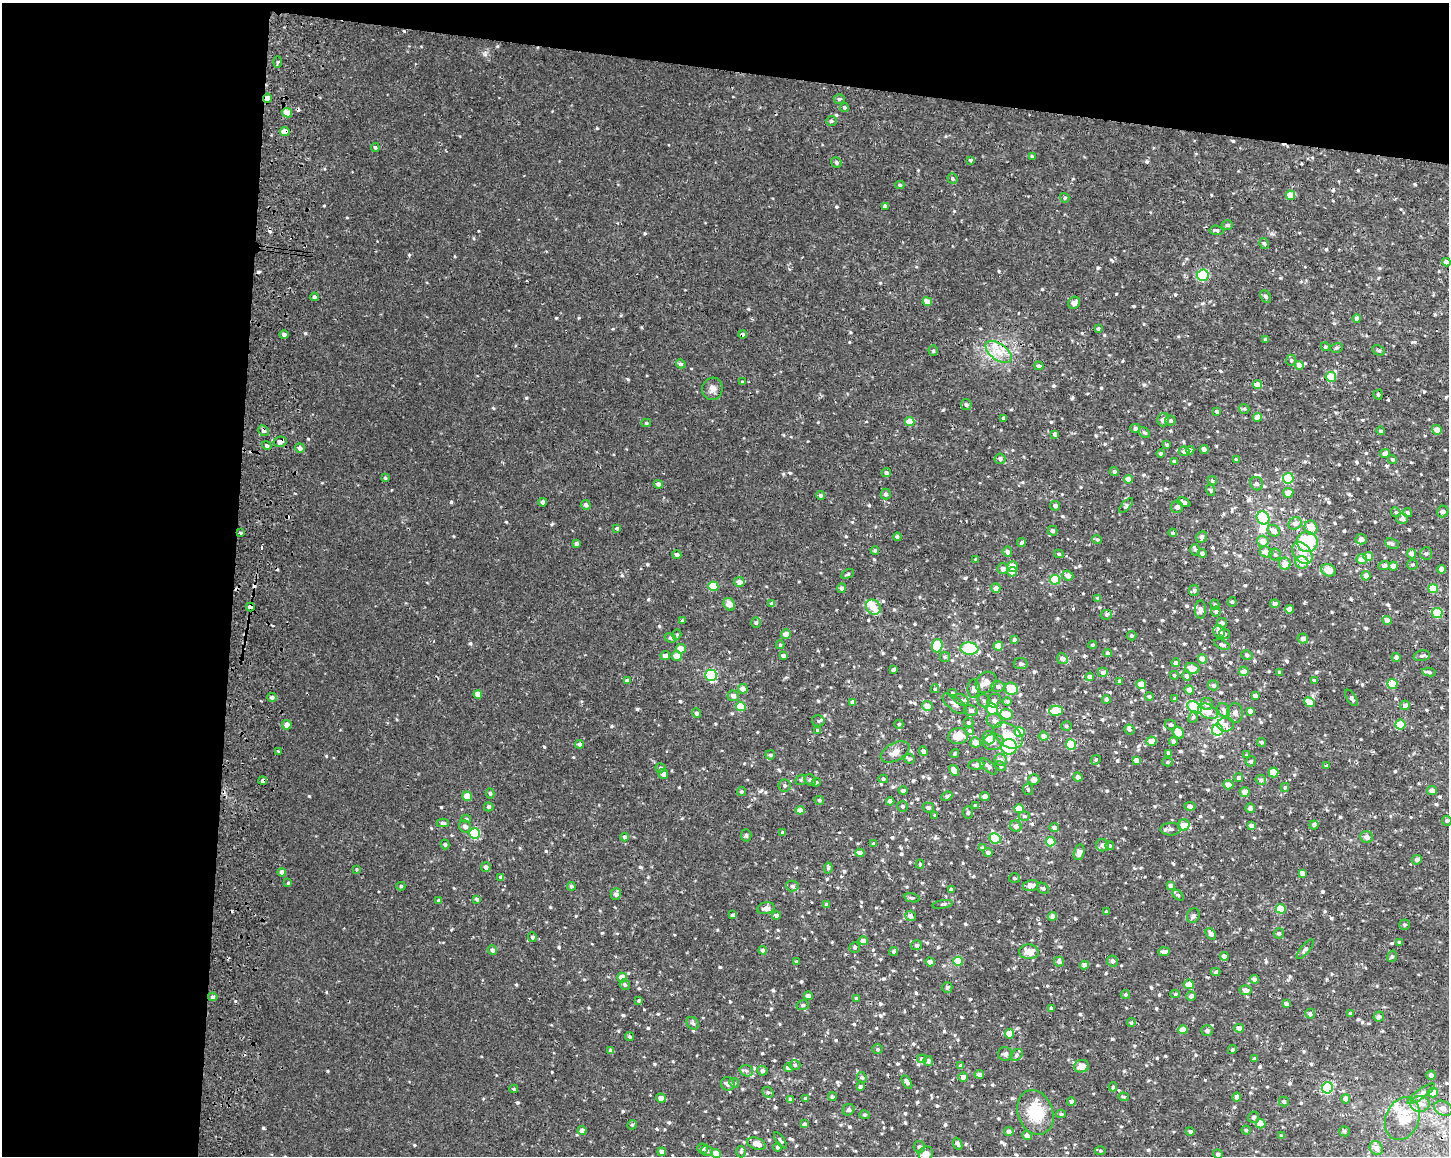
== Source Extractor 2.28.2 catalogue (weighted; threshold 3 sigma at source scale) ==
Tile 1 of 3 x 4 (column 1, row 1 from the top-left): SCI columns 286-1732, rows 3481-4634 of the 4966 x 4641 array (HDU 1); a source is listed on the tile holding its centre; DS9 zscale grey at full resolution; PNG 1451 x 1158 px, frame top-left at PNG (2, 3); each listed source drawn as its Kron ellipse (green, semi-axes under 4 px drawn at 4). Shown black and unused: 22% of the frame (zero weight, under 2 of 3 exposures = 3% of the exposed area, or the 3 px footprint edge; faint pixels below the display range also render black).
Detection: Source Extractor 2.28.2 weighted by HDU 2 'WHT'; one run over the whole footprint, this tile lists its part. Background 0.00432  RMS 0.0027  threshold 0.0121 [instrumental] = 3 sigma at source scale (4.5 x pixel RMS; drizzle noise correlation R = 1.50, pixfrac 1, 0.0396/0.0396 arcsec/px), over >= 5 px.
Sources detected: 777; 3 inside a brighter object's white glare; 8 cosmic-ray / hot-pixel residue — neither listed nor drawn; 18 inside a brighter listed object's ellipse — not listed separately; of the other 748, all 500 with FLUX_AUTO >= 0.362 (the completeness limit of this list) listed and drawn (248 fainter detections not listed), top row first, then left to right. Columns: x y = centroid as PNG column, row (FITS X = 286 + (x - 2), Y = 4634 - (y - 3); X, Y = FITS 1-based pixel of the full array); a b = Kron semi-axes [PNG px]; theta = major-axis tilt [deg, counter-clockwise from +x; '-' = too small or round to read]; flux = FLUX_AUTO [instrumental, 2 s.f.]
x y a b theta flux
278 62 6 4 88 0.37
267 98 5 4 - 1.7
839 99 5 4 - 0.44
844 107 4 4 - 0.43
287 113 5 4 - 2.7
831 121 5 4 - 0.37
285 131 5 4 - 2.6
375 147 4 4 - 0.42
1032 156 4 3 - 0.41
970 160 4 3 - 0.41
836 162 5 5 - 0.49
953 178 5 5 - 0.41
900 185 4 4 - 0.39
1290 195 5 4 - 3.8
1065 198 5 4 - 0.46
885 206 4 4 - 0.76
1227 225 6 4 -1 0.55
1216 230 7 4 -5 0.56
1264 243 5 4 - 0.51
1446 262 4 4 - 1.3
1203 275 6 5 - 20
1265 296 7 5 -59 0.62
314 297 4 4 - 0.57
927 302 5 4 - 2.6
1074 303 6 5 - 1.2
1357 318 4 4 - 0.88
1098 329 3 3 - 0.39
284 334 4 4 - 0.65
743 334 4 4 - 0.85
1266 339 3 3 - 0.4
1325 347 4 4 - 0.42
1336 348 6 4 16 0.44
1379 350 6 5 - 0.48
933 351 5 4 - 0.46
999 352 15 8 -37 3.1
1291 360 5 5 - 0.42
681 364 5 4 - 0.57
1299 365 4 4 - 2.3
1039 366 5 4 - 0.69
1331 377 5 5 - 7.8
743 382 4 3 - 0.39
1257 385 4 4 - 2
712 389 11 10 - 1.4
1378 394 5 4 - 0.53
966 405 5 5 - 0.59
1244 409 5 4 - 0.37
1217 411 4 3 - 0.62
1258 417 4 4 - 2.1
1004 418 3 3 - 0.44
1163 420 7 5 72 1.2
1170 420 5 5 - 0.49
910 422 4 4 - 3.7
646 423 5 4 - 0.37
1135 428 5 4 - 0.94
1437 430 5 4 - 2
263 431 5 5 - 0.8
1381 431 4 4 - 0.43
1144 433 6 4 -44 0.43
1055 434 4 4 - 0.7
280 442 6 5 - 1.2
1167 445 4 3 - 0.49
267 446 5 4 - 0.65
300 448 5 4 - 0.94
1204 449 4 4 - 1.3
1190 450 4 4 - 0.89
1184 451 5 5 - 0.81
1160 454 4 4 - 0.45
1385 454 5 4 - 1.7
1000 459 5 5 - 0.71
1392 459 4 4 - 0.47
1236 460 4 3 - 0.49
1174 462 4 3 - 0.53
1114 471 4 4 - 0.45
886 473 4 4 - 0.6
385 478 4 3 - 0.44
1288 478 5 5 - 14
1128 479 4 4 - 2.4
1212 481 5 4 - 0.37
658 484 4 4 - 1.1
1257 484 7 6 - 0.63
1210 490 6 4 -71 0.36
1288 493 5 5 - 2.2
886 494 5 5 - 0.69
820 495 4 4 - 0.54
543 502 4 4 - 0.79
1184 502 7 4 -25 1
586 505 5 4 - 0.67
1055 506 5 4 - 0.69
1126 506 9 4 49 0.52
1177 507 6 6 - 0.88
1396 512 5 4 - 0.39
1443 512 6 5 - 1.1
1407 513 5 4 - 0.59
1263 518 7 6 - 13
1402 519 6 5 - 0.76
1295 523 7 6 - 1.5
617 528 4 4 - 0.42
1311 528 7 6 - 3.4
1053 531 5 5 - 0.6
1274 531 6 5 - 1.5
240 532 3 3 - 0.54
1173 533 4 4 - 0.47
897 537 4 4 - 0.42
1202 537 6 5 - 0.9
1097 539 5 4 - 0.48
1361 539 5 5 - 1.3
1263 541 6 5 - 2.4
1307 542 10 10 - 12
576 543 4 4 - 0.52
1021 543 4 4 - 0.65
1392 544 7 5 -25 0.76
875 550 4 4 - 0.47
1195 550 6 5 - 0.43
1007 552 5 4 - 0.91
1266 552 6 5 - 1.7
1202 553 4 4 - 0.74
1302 553 12 8 -52 2.4
1426 553 6 6 - 0.57
1059 554 5 4 - 0.39
1275 554 6 5 - 0.63
1412 554 5 4 - 1.6
677 555 4 4 - 0.86
1368 556 5 4 - 3.9
976 559 4 3 - 0.41
1362 559 5 5 - 2.1
1302 562 6 6 - 2.5
1285 564 6 5 - 2.5
1384 565 5 4 - 0.72
1413 565 5 5 - 0.38
1013 566 5 5 - 3.1
1393 566 4 4 - 1.7
1002 569 5 5 - 1.3
1442 569 4 4 - 1.4
1329 570 7 6 - 2.4
1012 572 5 4 - 1.7
848 574 7 4 27 0.37
1068 575 6 5 - 1.1
1366 576 5 4 - 1.5
1055 580 5 5 - 8.1
739 582 5 5 - 1.5
713 586 5 4 - 7.1
842 588 5 4 - 0.74
996 588 4 4 - 1.3
1433 589 5 4 - 4.3
1194 590 6 5 - 0.53
1098 598 4 3 - 0.43
1232 602 5 4 - 0.45
729 604 7 5 -56 1.6
772 604 4 4 - 0.95
1275 604 5 4 - 1
1215 605 5 4 - 0.42
250 607 4 4 - 3.2
873 607 8 6 -47 2.4
1200 609 9 5 90 1.1
1290 609 4 4 - 1.4
1216 612 5 5 - 0.51
1437 613 5 5 - 9.8
1106 615 6 5 - 0.43
1387 620 5 4 - 2.1
683 621 4 4 - 0.39
756 623 5 4 - 0.44
1222 623 5 5 - 0.79
1219 631 6 5 - 2
786 634 5 4 - 1.6
1225 634 5 5 - 0.55
677 635 5 4 - 0.36
1131 636 5 5 - 0.44
670 638 6 4 -28 0.4
1303 638 5 5 - 1.1
1014 640 4 4 - 0.61
780 645 4 4 - 0.4
1092 645 4 3 - 0.4
1222 645 8 4 -21 0.57
937 646 7 5 86 11
998 646 5 4 - 3.2
681 649 5 5 - 2.8
969 649 9 6 -8 14
1108 653 4 4 - 0.53
1247 655 6 4 -18 0.41
665 656 5 4 - 1.4
677 656 5 5 - 2.4
783 656 4 4 - 0.87
1422 656 8 5 11 0.6
945 657 5 5 - 0.39
1396 657 4 4 - 0.7
1062 659 5 5 - 1.5
1203 659 4 4 - 2.6
1176 663 4 4 - 1
1021 664 7 5 -7 0.64
1192 668 7 5 -15 3
893 670 4 3 - 0.51
1244 671 5 4 - 2.1
1103 672 5 5 - 0.93
1279 672 4 3 - 0.4
1429 672 7 3 -7 0.62
711 675 5 5 - 21
1174 675 4 4 - 0.42
1186 676 5 4 - 0.94
1090 677 4 4 - 1.7
1314 680 4 3 - 0.37
627 681 4 4 - 1
1120 681 4 4 - 1
986 682 12 9 46 1.9
1141 684 5 4 - 3.6
1392 684 5 5 - 7.2
1213 685 5 5 - 0.63
998 686 6 5 - 0.75
743 689 5 5 - 1.8
935 689 4 4 - 0.41
974 689 9 6 90 1
1011 689 7 6 - 7
1189 690 5 4 - 1.8
952 693 4 4 - 0.67
478 694 4 4 - 2.1
733 696 5 5 - 1.1
1149 696 4 4 - 0.51
1255 696 4 4 - 1.2
272 697 5 4 - 0.73
1351 698 9 4 -57 0.7
1106 699 4 4 - 0.46
1175 699 4 4 - 0.39
961 700 8 5 -25 0.61
984 701 7 6 - 0.7
994 701 7 6 - 1.1
1007 701 4 4 - 0.74
853 702 4 4 - 1.3
1309 702 5 4 - 3.9
955 704 14 6 -37 1.2
1207 704 6 6 - 1.3
1405 705 5 5 - 0.91
741 706 5 4 - 6.4
927 706 5 4 - 2.2
1194 707 8 5 -37 11
992 709 6 5 - 6.2
971 710 7 5 -18 0.76
1224 710 7 6 - 0.87
1056 711 7 5 1 7.4
1208 711 10 6 -25 2.7
1250 711 4 4 - 1.2
697 713 5 4 - 0.71
1235 713 10 7 -87 1
1006 714 6 5 - 2.9
1193 717 6 5 - 0.47
818 721 6 5 - 0.42
994 721 8 6 -25 1.2
969 722 5 5 - 0.4
899 724 4 4 - 0.37
287 725 5 4 - 1.5
1171 725 5 5 - 0.53
1226 725 8 7 - 0.96
1400 725 5 5 - 6.4
1066 726 5 4 - 0.38
1129 729 5 5 - 0.59
818 730 4 3 - 0.66
1217 730 5 5 - 20
970 731 4 4 - 1.1
1020 732 5 4 - 6.3
1178 733 6 5 - 3
1008 735 16 11 -37 4.9
958 736 10 8 10 3.8
1043 736 5 4 - 1.5
989 738 6 6 - 2
1151 741 5 4 - 2.4
1173 741 4 4 - 0.72
975 742 5 5 - 2.1
993 742 10 8 4 1.5
1261 742 4 4 - 0.46
579 744 4 4 - 0.64
1071 744 5 5 - 9.3
1009 747 8 7 - 17
278 751 3 3 - 0.71
923 751 5 4 - 0.81
895 752 15 8 28 1.7
955 753 4 3 - 0.42
1169 753 4 3 - 0.44
770 755 5 4 - 0.54
1247 755 4 3 - 0.37
909 759 5 4 - 0.38
1001 760 6 6 - 0.84
1096 760 5 4 - 0.4
1136 760 4 4 - 1.2
1251 761 5 5 - 0.57
1168 762 5 4 - 0.38
976 765 8 5 7 1
988 766 11 5 -40 0.89
1000 766 6 4 -28 0.37
1326 766 3 3 - 0.47
661 768 5 4 - 0.45
954 771 6 4 -54 2
1273 772 5 5 - 5.6
663 774 5 5 - 0.95
1078 777 4 4 - 0.82
1239 777 5 4 - 0.93
883 779 5 4 - 0.36
263 780 4 3 - 2.7
801 780 6 5 - 0.37
810 780 6 5 - 0.46
1034 780 5 5 - 1.4
1261 780 5 5 - 0.69
816 782 5 4 - 0.38
785 785 6 6 - 0.54
1228 785 5 4 - 2.2
1285 787 4 3 - 0.39
1028 789 6 5 - 0.44
1432 790 5 4 - 1.2
903 791 4 4 - 0.96
741 792 4 4 - 0.4
1245 792 5 4 - 1.6
490 793 5 4 - 0.44
467 796 5 4 - 3.9
947 796 6 4 26 0.52
985 796 4 4 - 1.2
819 800 5 4 - 0.44
890 801 4 4 - 0.98
976 805 4 4 - 0.61
902 806 5 5 - 0.51
1190 806 5 4 - 0.67
489 807 5 4 - 0.57
928 808 5 5 - 0.65
1250 808 5 4 - 0.82
1019 809 5 4 - 4.9
800 810 4 4 - 2.5
968 813 6 5 - 0.49
935 815 4 3 - 0.42
1024 816 5 4 - 0.42
466 819 5 4 - 0.37
1447 821 5 5 - 0.53
443 823 6 4 0 0.54
1184 825 6 5 - 3
1251 825 4 4 - 1
1314 825 4 4 - 0.64
465 826 6 5 - 1.2
1016 826 6 5 - 0.89
1054 828 5 4 - 0.88
1171 829 10 6 0 0.83
782 832 3 3 - 0.38
475 833 5 5 - 13
746 835 6 5 - 0.59
625 837 4 4 - 0.64
1367 837 6 6 - 1.3
995 838 6 5 - 6.7
1051 842 5 4 - 5.4
445 844 5 4 - 0.41
874 844 4 4 - 0.92
1102 845 6 6 - 1.1
1110 846 4 4 - 0.39
982 848 4 4 - 0.39
988 852 4 4 - 0.8
1079 852 8 5 77 1.4
860 853 4 4 - 1.5
1417 860 5 4 - 0.78
920 864 4 4 - 0.39
486 867 5 5 - 0.69
828 868 5 4 - 0.38
357 869 3 3 - 0.73
282 872 4 4 - 1.6
1302 873 4 4 - 0.98
501 877 4 4 - 0.62
1014 878 5 5 - 0.41
288 883 3 3 - 0.46
1031 885 8 5 14 2
401 886 4 4 - 0.37
571 886 4 4 - 0.51
792 886 6 5 - 0.64
1171 886 4 4 - 1
1043 888 6 5 - 0.45
951 890 4 4 - 0.94
616 894 6 5 - 0.99
1178 895 6 4 -44 0.37
912 898 8 4 -12 0.42
477 899 4 3 - 0.48
438 901 4 3 - 0.37
826 904 4 3 - 0.51
943 904 10 3 9 0.37
766 908 9 5 14 1.3
1281 909 5 4 - 7
1106 912 4 3 - 0.61
733 915 4 4 - 0.69
776 915 4 4 - 0.86
910 916 5 5 - 0.95
1053 916 4 4 - 1.4
1193 916 7 6 - 0.73
1404 925 5 5 - 0.49
1279 933 5 5 - 0.55
1211 934 6 4 -52 1.3
532 937 5 4 - 0.53
863 941 4 4 - 1.7
1399 942 4 3 - 0.41
916 945 5 5 - 0.56
855 947 5 5 - 0.44
1305 949 12 4 51 0.63
492 950 5 4 - 1
763 950 4 4 - 0.78
893 952 4 4 - 0.36
1029 952 10 7 -3 2.9
1164 952 6 4 6 1
1224 956 4 4 - 1.3
1392 956 6 5 - 0.45
958 961 5 4 - 5.4
1112 961 5 5 - 0.77
796 962 3 3 - 0.38
930 962 5 4 - 1.7
1059 962 5 4 - 0.73
1085 965 4 4 - 1.4
1216 972 4 4 - 0.46
622 977 5 5 - 2.9
1255 979 4 4 - 1
1189 984 5 4 - 2.6
625 985 5 5 - 0.59
947 987 5 5 - 0.48
1245 990 6 5 - 1.2
1125 994 5 4 - 0.39
1175 994 5 4 - 0.41
808 996 4 4 - 1.4
1191 996 5 4 - 0.92
213 997 5 4 - 0.52
856 998 4 4 - 0.37
639 1000 3 3 - 0.38
1286 1003 4 3 - 0.94
803 1005 6 5 - 0.46
1051 1008 4 3 - 0.44
1350 1013 4 4 - 0.61
1310 1014 5 5 - 0.7
1379 1017 5 5 - 0.83
693 1023 7 5 -45 0.53
1131 1023 4 3 - 0.4
1239 1028 5 4 - 1.5
1183 1030 5 4 - 3.1
1207 1030 6 5 - 0.62
1009 1034 4 4 - 3.3
630 1037 4 4 - 0.38
877 1049 5 5 - 0.37
1232 1050 4 4 - 0.39
611 1051 4 4 - 1
1005 1054 7 7 - 0.74
1017 1055 7 5 43 0.61
922 1059 5 4 - 0.66
1254 1059 4 3 - 0.55
928 1061 5 4 - 0.82
795 1065 5 5 - 0.46
961 1066 4 4 - 0.7
1081 1066 8 6 14 2.4
788 1068 4 4 - 0.77
746 1071 7 5 -21 0.58
762 1071 5 5 - 0.82
979 1074 5 4 - 0.7
1431 1075 4 4 - 0.91
862 1077 5 4 - 0.41
963 1077 4 4 - 1.4
907 1082 7 4 -59 0.89
734 1083 5 4 - 0.36
728 1084 7 6 - 1
860 1087 4 3 - 0.53
1113 1087 4 4 - 0.43
1327 1088 5 5 - 20
514 1089 4 3 - 0.37
768 1092 6 5 - 0.44
1433 1092 5 5 - 2.7
1421 1094 16 5 36 1.2
832 1097 4 4 - 0.42
1123 1097 5 3 - 0.37
1237 1097 4 4 - 1.3
661 1098 5 4 - 1.7
791 1099 4 4 - 0.68
806 1099 4 4 - 0.55
1345 1099 4 4 - 0.95
1284 1101 5 5 - 0.57
1071 1102 4 4 - 0.89
1420 1104 9 8 - 1.5
1443 1108 9 7 -27 1.1
849 1110 6 5 - 0.65
1035 1112 23 17 -70 9.4
1061 1114 5 3 - 0.48
864 1115 5 4 - 0.38
1253 1117 6 5 - 0.44
1402 1119 22 16 67 6.6
805 1124 4 4 - 0.59
1261 1124 4 4 - 3.7
632 1125 5 4 - 0.42
582 1130 4 4 - 1.2
1246 1130 4 4 - 0.37
1190 1131 4 4 - 0.56
1344 1131 5 5 - 0.63
1009 1132 5 4 - 0.86
1027 1135 5 4 - 1
1281 1136 4 3 - 0.49
780 1140 9 4 -56 0.48
757 1144 10 5 -19 2.1
958 1144 6 4 -67 0.66
777 1147 4 4 - 0.52
919 1147 6 5 - 0.83
702 1148 5 5 - 0.62
1376 1148 7 6 - 1.5
1100 1150 5 3 - 0.38
707 1151 6 5 - 0.53
662 1152 4 4 - 1.1
741 1152 6 5 - 0.43
716 1153 4 4 - 2.8
926 1154 7 6 - 1.8
1218 1154 5 4 - 0.74
Overlapping masked pixels (flux is a lower limit): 7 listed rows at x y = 267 98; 285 131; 743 334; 263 431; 280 442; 250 607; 263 780
Isophote crosses this tile's border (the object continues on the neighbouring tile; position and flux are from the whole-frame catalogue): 1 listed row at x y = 926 1154
Unlisted compact peaks at least as high as the median listed source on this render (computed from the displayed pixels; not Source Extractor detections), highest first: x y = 305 333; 235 1001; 308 439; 943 410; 597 128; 485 54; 748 309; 999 271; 602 933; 552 524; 849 342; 783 474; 324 206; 1108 560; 576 916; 552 1072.